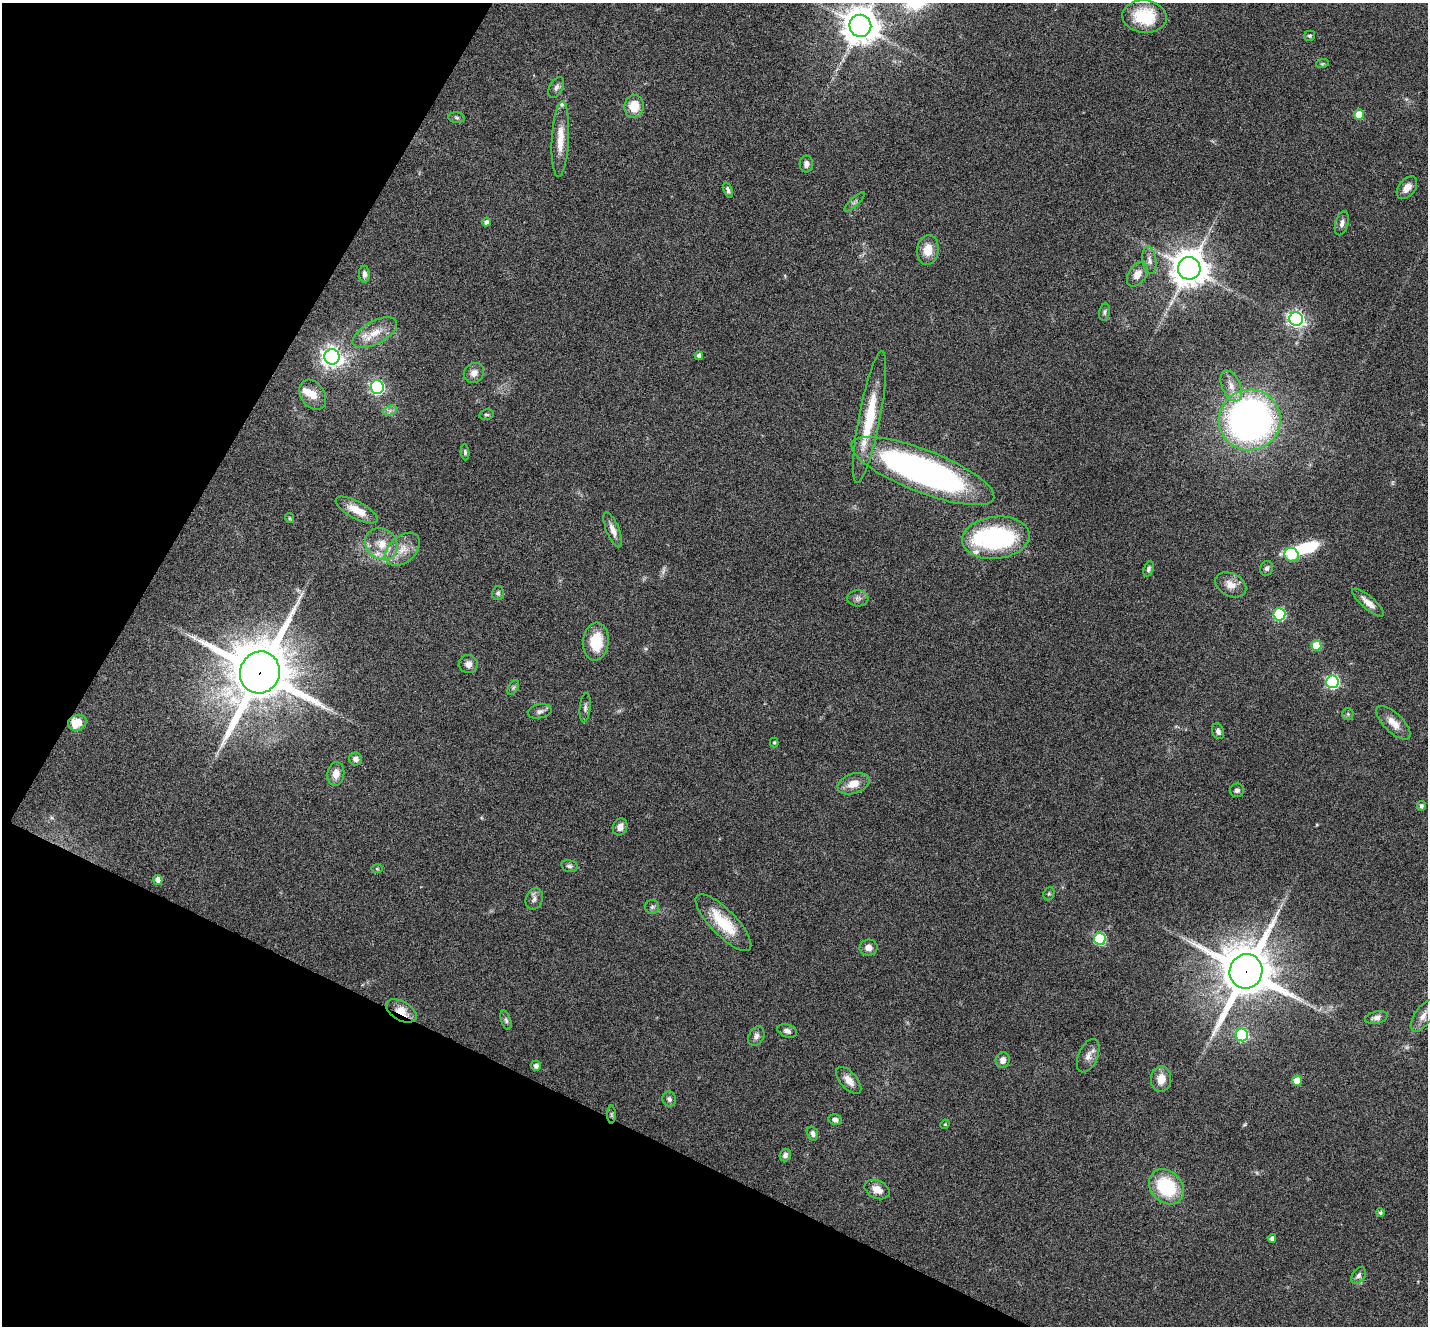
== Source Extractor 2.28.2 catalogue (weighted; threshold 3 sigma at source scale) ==
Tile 9 of 4 x 4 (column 1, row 3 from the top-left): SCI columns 83-1508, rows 1612-2935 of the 5796 x 5871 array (HDU 1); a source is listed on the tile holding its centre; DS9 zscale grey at full resolution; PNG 1430 x 1328 px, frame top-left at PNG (2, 3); each listed source drawn as its Kron ellipse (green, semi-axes under 4 px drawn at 4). Shown black and unused: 25% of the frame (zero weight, under 5 of 9 exposures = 5% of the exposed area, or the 3 px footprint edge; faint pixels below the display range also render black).
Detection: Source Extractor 2.28.2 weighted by HDU 2 'WHT'; one run over the whole footprint, this tile lists its part. Background 0.0535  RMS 0.0043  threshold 0.0177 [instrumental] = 3 sigma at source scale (4.09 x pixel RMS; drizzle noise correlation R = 1.36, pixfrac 0.8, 0.05/0.05 arcsec/px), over >= 5 px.
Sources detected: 109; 1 too faint to see at this stretch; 1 inside a brighter object's white glare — neither listed nor drawn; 5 inside a brighter listed object's ellipse — not listed separately; the other 102 listed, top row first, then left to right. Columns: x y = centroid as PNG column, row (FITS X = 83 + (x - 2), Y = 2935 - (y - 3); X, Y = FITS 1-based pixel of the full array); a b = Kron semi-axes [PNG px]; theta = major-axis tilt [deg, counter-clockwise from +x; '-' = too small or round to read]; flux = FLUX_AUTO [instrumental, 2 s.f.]
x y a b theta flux
1145 17 22 16 -6 18
860 26 11 11 - 820
1310 36 6 5 - 0.67
1322 64 6 4 18 0.53
556 87 11 6 61 1.4
634 106 11 9 79 8
1359 115 5 5 - 7.9
457 118 8 5 -7 0.83
560 139 38 8 87 7.6
806 164 8 6 87 1.8
1407 188 13 8 52 3.1
728 190 8 4 -70 1.1
855 202 13 3 44 0.8
486 222 4 4 - 1.6
1342 223 12 6 74 1.9
928 250 15 11 82 5.7
1149 260 14 7 -81 2
1189 268 11 11 - 810
364 274 8 5 -87 1.6
1137 274 13 8 55 3.6
1104 312 8 5 78 0.9
1296 319 7 6 - 120
375 333 24 11 28 7.2
699 356 4 4 - 1.3
332 357 8 7 - 250
474 373 11 9 43 2.8
1231 386 16 9 -67 3.8
377 387 7 6 - 75
313 395 16 11 -56 4.5
390 410 7 4 19 1.2
486 414 7 5 10 0.8
870 417 67 10 79 19
1250 420 31 30 - 190
465 452 8 4 -84 0.79
923 471 76 21 -21 160
357 510 23 8 -28 7.1
290 518 5 4 - 0.41
613 530 19 6 -68 2.9
996 538 34 21 6 53
381 544 17 15 -37 7.2
403 549 20 13 42 6.4
1292 555 7 6 - 21
1267 568 7 6 - 1.1
1149 569 8 5 69 1
1231 585 16 11 -28 4.2
498 593 7 6 - 0.83
858 598 10 8 -4 1.6
1368 602 20 6 -40 3.6
1279 614 6 6 - 40
596 642 19 13 84 13
1316 646 5 5 - 11
468 664 9 9 - 2.4
260 672 21 19 66 3200
1332 682 6 6 - 61
513 688 8 4 59 0.81
585 708 15 5 84 1.3
540 711 12 7 11 1.5
1348 714 6 5 - 0.65
77 723 9 7 25 8.2
1394 723 22 9 -44 4.5
1218 731 8 5 -70 1.4
774 742 5 4 - 0.59
355 759 6 6 - 1.7
336 774 12 8 83 3.5
853 784 16 10 19 5.2
1237 790 7 6 - 1.1
1421 806 5 4 - 1.1
620 827 9 7 71 2.4
569 866 8 5 -14 1
377 869 6 4 -1 0.4
158 880 5 4 - 2.7
1049 894 7 5 68 0.69
534 899 11 8 69 1.8
652 907 7 7 - 1
723 923 37 13 -46 16
1100 939 6 6 - 31
869 948 9 8 - 2.5
1246 971 17 16 - 2300
401 1011 17 9 -30 5.8
1423 1016 18 8 57 3.5
1376 1018 11 6 13 1.5
506 1020 10 5 -71 0.96
787 1031 10 6 -17 1.8
1242 1035 6 6 - 37
756 1036 10 7 60 1.6
1088 1056 17 9 66 3
1003 1060 8 7 - 2.4
536 1066 5 5 - 1.6
1161 1079 13 10 85 4.5
849 1080 16 8 -48 3.6
1297 1081 5 5 - 6
669 1099 7 7 - 1.2
612 1115 9 4 -90 0.71
835 1120 7 5 -12 1.7
945 1124 5 4 - 0.36
812 1133 7 5 -72 1.3
785 1155 6 5 - 1.3
1166 1187 19 15 -46 24
877 1189 13 9 -25 3.9
1380 1213 4 4 - 0.81
1272 1238 4 4 - 1.4
1358 1276 9 6 57 1.4
Overlapping masked pixels (flux is a lower limit): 5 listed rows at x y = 260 672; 77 723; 1246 971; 401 1011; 612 1115
Isophote crosses this tile's border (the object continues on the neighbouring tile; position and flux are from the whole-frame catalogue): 2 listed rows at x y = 860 26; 1423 1016